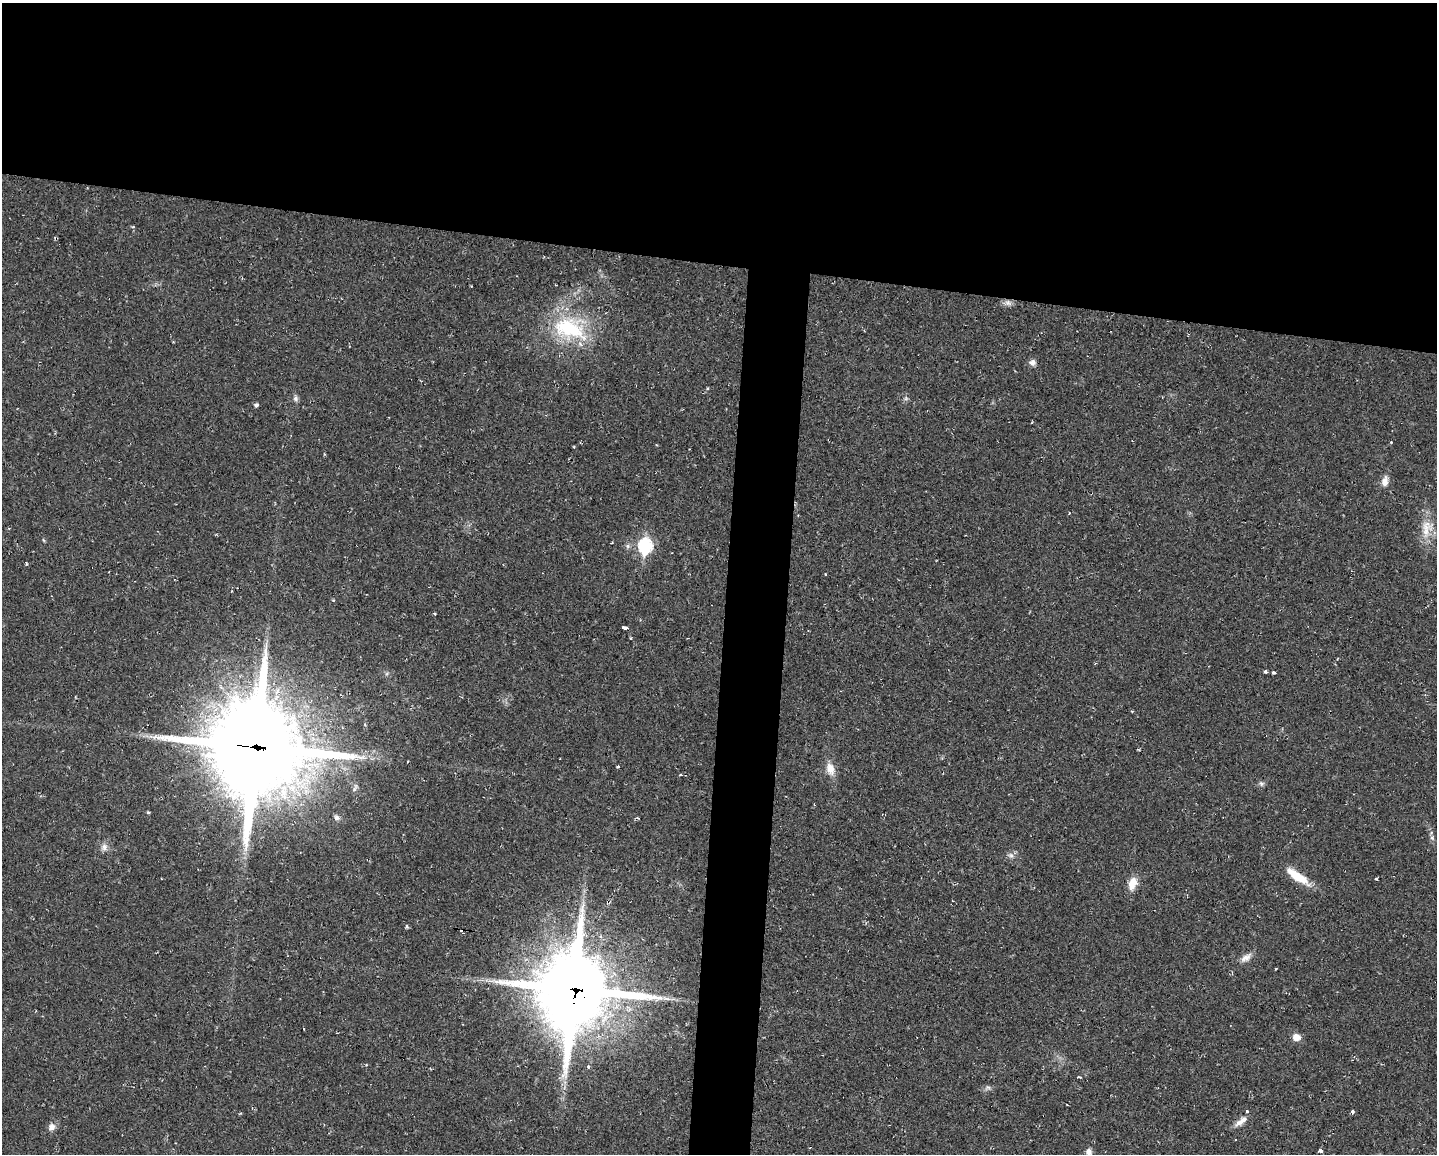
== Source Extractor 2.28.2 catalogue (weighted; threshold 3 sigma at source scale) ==
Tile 2 of 3 x 4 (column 2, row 1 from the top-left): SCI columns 1655-3089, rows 3458-4609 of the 4631 x 4609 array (HDU 1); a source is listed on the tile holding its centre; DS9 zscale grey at full resolution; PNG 1439 x 1156 px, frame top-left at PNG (2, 3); no overlay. Shown black and unused: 26% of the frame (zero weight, under 2 of 3 exposures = <1% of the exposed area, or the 3 px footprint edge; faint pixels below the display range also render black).
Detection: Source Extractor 2.28.2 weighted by HDU 2 'WHT'; one run over the whole footprint, this tile lists its part. Background 0.0251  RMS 0.0063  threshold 0.0285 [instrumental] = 3 sigma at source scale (4.5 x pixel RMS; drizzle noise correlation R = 1.50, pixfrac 1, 0.05/0.05 arcsec/px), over >= 5 px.
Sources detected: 45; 1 cosmic-ray / hot-pixel residue — not listed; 1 inside a brighter listed object's ellipse — not listed separately; the other 43 listed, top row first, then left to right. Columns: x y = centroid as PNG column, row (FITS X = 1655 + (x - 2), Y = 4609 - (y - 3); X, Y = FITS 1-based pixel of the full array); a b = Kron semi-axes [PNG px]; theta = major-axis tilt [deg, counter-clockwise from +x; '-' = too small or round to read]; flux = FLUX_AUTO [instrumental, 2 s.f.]
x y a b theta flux
133 227 4 3 - 0.82
1008 303 10 7 -25 2.6
569 329 47 25 -21 49
1033 362 8 7 - 2.6
295 399 7 7 - 1.7
256 405 5 4 - 1.4
1385 481 11 7 77 4.5
1427 528 25 15 78 12
611 543 3 2 - 0.53
645 546 9 7 84 65
26 564 4 3 - 0.69
825 574 3 2 - 0.4
333 600 3 2 - 0.7
625 628 4 3 - 12
1266 672 4 3 - 2.3
1273 673 4 3 - 4.6
255 747 37 33 89 7300
618 767 4 3 - 0.88
830 769 17 11 -73 6.4
681 775 3 3 - 1.3
1261 784 7 6 - 1.5
148 812 4 4 - 0.7
337 817 7 7 - 2.2
1432 838 6 5 - 1.3
104 847 10 8 89 3
1011 855 8 6 -68 1.9
1297 876 31 9 -34 14
1376 879 3 3 - 1.7
1132 883 14 9 70 7.7
406 927 4 4 - 1.1
1246 958 15 8 32 4
573 989 26 22 84 6100
667 999 9 3 -19 1.7
304 1029 3 2 - 0.63
1296 1037 8 7 - 5.4
588 1067 5 4 - 0.88
1079 1077 4 3 - 1.8
988 1087 7 4 -1 1.4
1352 1112 4 3 - 1.1
1241 1121 18 7 39 4.6
51 1127 10 9 - 3.1
1320 1151 4 3 - 6.3
1088 1152 9 8 - 2.6
Overlapping masked pixels (flux is a lower limit): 2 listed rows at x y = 255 747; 573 989